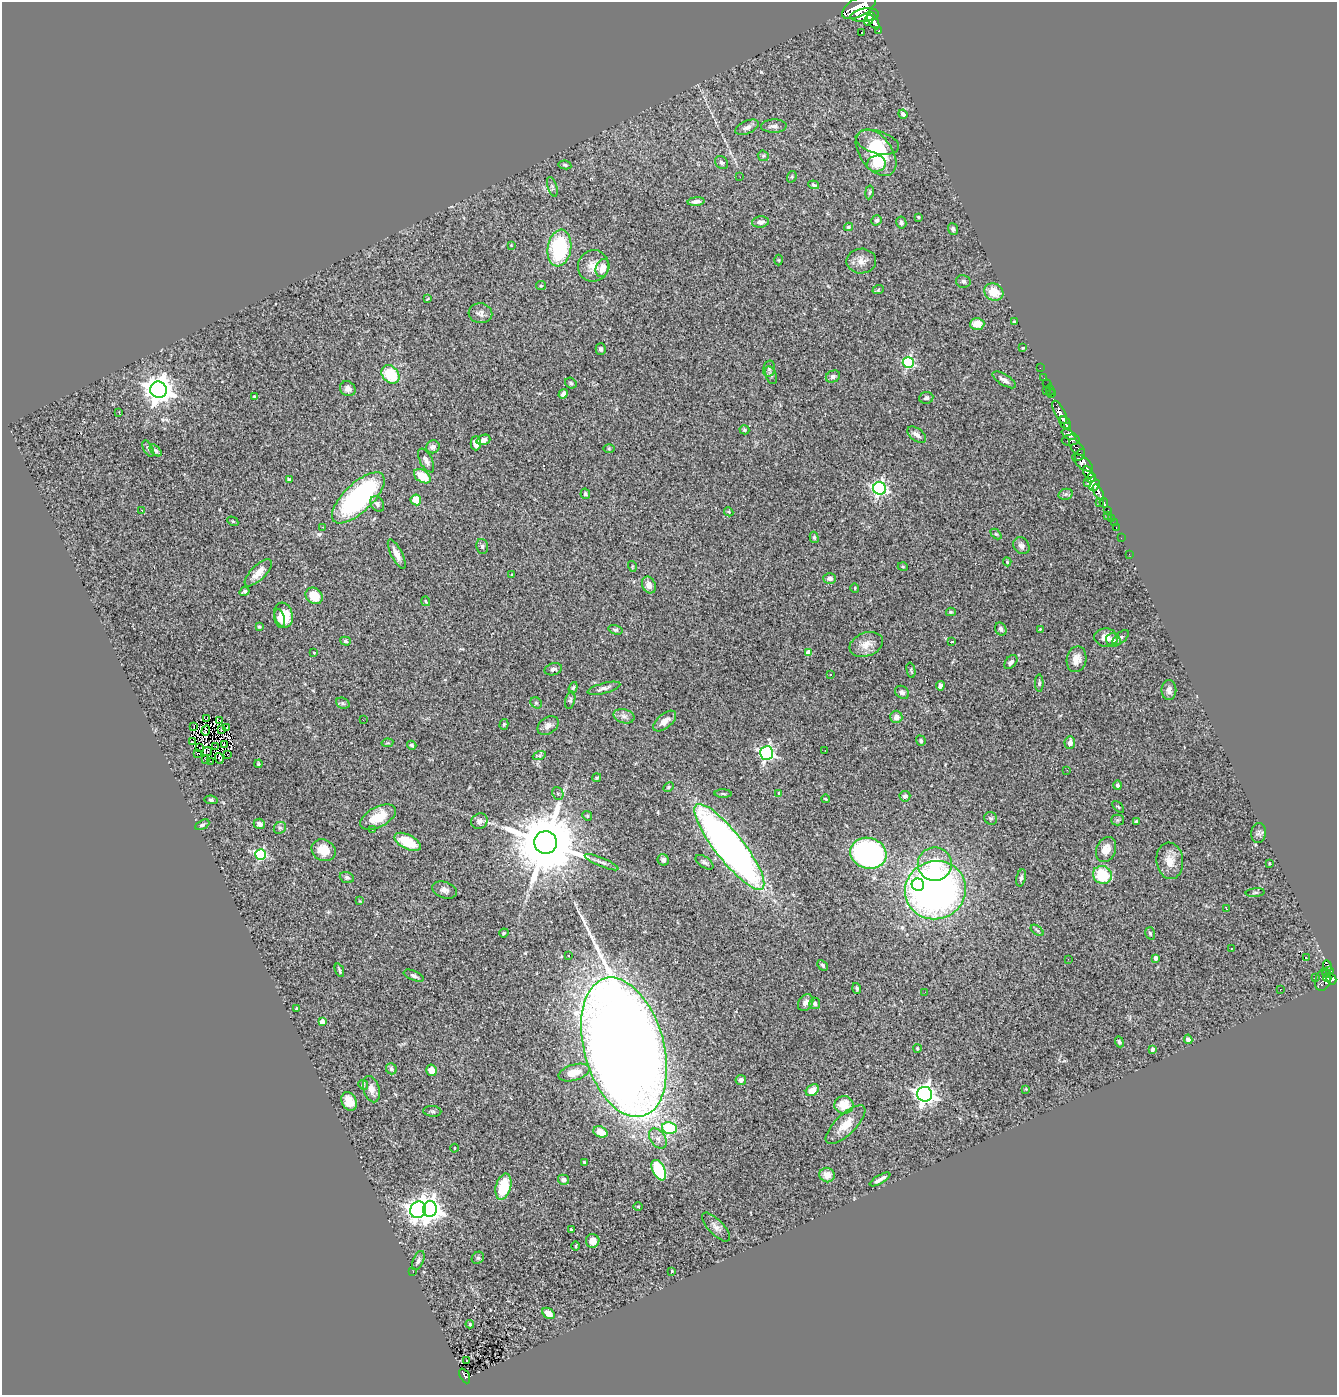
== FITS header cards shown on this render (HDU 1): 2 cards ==
NAXIS1  =                 1335
NAXIS2  =                 1393

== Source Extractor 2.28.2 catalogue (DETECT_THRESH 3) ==
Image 1335 x 1393 px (HDU 1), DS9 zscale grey, 1 PNG px = 1 image px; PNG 1339 x 1397 px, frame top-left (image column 1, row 1393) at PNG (2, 2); each listed source drawn as its Kron ellipse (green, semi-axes under 4 px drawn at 4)
Background 2.71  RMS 0.088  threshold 0.265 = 3 sigma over >= 5 px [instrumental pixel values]
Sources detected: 296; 4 with non-positive FLUX_AUTO (blend fragments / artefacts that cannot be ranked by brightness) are neither listed nor drawn; the other 292 listed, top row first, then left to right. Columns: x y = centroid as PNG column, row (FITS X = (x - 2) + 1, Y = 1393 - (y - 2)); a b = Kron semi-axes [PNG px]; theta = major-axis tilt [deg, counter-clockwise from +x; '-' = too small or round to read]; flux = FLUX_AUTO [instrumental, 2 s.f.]
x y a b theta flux
859 7 19 9 29 7500
865 15 14 6 8 3300
869 20 6 4 57 1300
873 21 9 5 -63 2400
879 31 3 3 - 160
862 33 3 2 - 4.7
903 114 4 3 - 19
774 126 13 6 2 25
747 127 12 6 24 27
877 142 22 11 -16 93
876 153 26 16 -54 340
763 156 6 5 - 10
721 163 7 5 -45 14
876 164 9 8 - 72
565 165 6 4 -11 10
740 177 2 2 - 27
792 177 6 4 70 8
814 185 5 3 - 8.6
552 187 10 4 -72 13
869 192 7 3 80 8.4
696 202 8 4 6 20
918 217 4 3 - 5.5
876 220 5 5 - 12
760 222 8 5 8 27
901 223 6 5 - 15
848 227 4 3 - 9.2
953 229 6 5 - 15
511 245 2 2 - 4.3
559 248 18 11 80 490
779 260 5 3 - 5.4
861 261 15 12 1 51
593 266 16 15 - 81
602 268 9 6 71 61
963 281 7 6 - 15
541 286 5 4 - 6.8
878 290 6 3 19 6.9
994 292 10 8 -27 120
428 299 4 2 - 5.3
480 313 12 10 -5 28
1014 322 3 2 - 6.3
977 324 7 6 - 65
1023 348 4 3 - 5
601 349 6 5 - 14
908 362 5 5 - 640
1040 368 2 2 - 12
769 369 8 6 77 16
390 374 10 8 -47 200
771 375 9 5 -68 14
833 376 7 5 22 17
1044 378 2 2 - 9.3
1004 380 13 5 -31 29
571 383 6 5 - 11
1047 384 4 2 - 17
348 389 8 7 - 28
159 390 8 8 - 7800
1046 390 3 3 - 31
1050 390 5 2 - 41
563 394 5 4 - 19
1051 394 4 3 - 37
254 396 4 3 - 5.7
926 398 7 6 - 14
119 412 2 2 - 3.3
1060 412 12 5 -62 1300
1065 422 6 5 - 1100
1067 427 4 3 - 510
744 430 5 4 - 9.7
917 435 11 6 -37 30
1069 435 7 4 -28 610
483 440 7 5 19 28
1071 440 9 5 6 650
476 443 7 5 -90 33
433 447 7 6 - 23
148 448 9 4 -63 11
1077 448 10 5 -50 400
609 449 6 4 0 6.2
156 450 7 4 -45 9.7
1080 455 6 4 58 490
426 461 13 6 -62 27
1083 463 12 6 -39 960
1088 472 7 4 -62 1900
422 476 9 6 -34 120
1091 478 5 4 - 1100
289 479 3 3 - 8.1
1088 483 3 3 - 150
1095 485 6 4 55 1100
879 488 6 6 - 1400
1098 492 9 4 -61 1200
585 494 5 5 - 11
1066 494 7 5 12 14
358 498 34 14 44 1100
416 500 5 5 - 82
1100 503 2 2 - 65
1104 503 5 3 - 220
377 504 8 6 -55 21
142 510 3 2 - 7.9
1107 511 4 3 - 290
729 512 5 3 - 5.9
1108 515 2 2 - 11
1111 519 3 3 - 37
233 521 6 4 -30 7.4
1114 523 2 2 - 9.3
323 527 3 3 - 3.9
1116 528 3 2 - 8.6
996 534 6 4 -43 6.9
814 537 6 4 -74 9.6
1121 538 2 2 - 3
482 546 7 5 -76 12
1021 546 9 7 -54 24
397 554 16 5 -63 40
1129 554 2 2 - 17
1007 562 4 4 - 6.9
632 566 5 3 - 5.7
903 567 5 3 - 5.1
258 573 18 7 45 69
512 575 4 3 - 5.1
830 578 6 5 - 26
649 585 8 6 -64 47
855 588 4 4 - 5.7
244 591 5 3 - 11
314 596 9 7 -40 120
426 601 5 3 - 5.9
951 612 5 4 - 8.2
284 615 12 9 -72 96
280 618 9 5 -77 30
259 627 4 3 - 7.6
1001 629 6 5 - 18
1040 629 3 3 - 3.9
615 630 7 4 -16 11
1106 637 11 9 -6 61
1121 638 10 5 41 14
1113 640 7 6 - 26
345 641 5 4 - 11
952 642 3 2 - 6.1
866 644 17 11 20 69
808 652 4 4 - 50
314 653 3 2 - 4.4
1076 659 13 9 78 54
1011 662 8 5 49 18
553 669 9 6 16 18
911 670 7 3 -77 6.5
830 674 3 2 - 8.7
1039 683 8 4 -88 11
940 686 5 4 - 20
573 688 6 4 71 8.7
604 688 17 5 14 24
1169 690 10 7 89 31
902 692 7 6 - 18
570 700 9 5 77 12
343 703 7 5 -21 11
536 703 6 5 - 8.8
624 716 10 7 -16 28
896 717 6 6 - 45
207 719 4 2 - 6.4
220 720 4 2 - 4.3
363 720 3 2 - 4.7
665 721 14 7 40 42
504 724 5 4 - 9.2
548 725 11 8 36 32
194 726 2 2 - 3.3
227 727 3 2 - 7.2
222 729 3 2 - 9.2
206 730 5 2 - 0.44
921 741 5 4 - 11
192 742 3 2 - 15
387 743 6 4 10 7
1070 743 6 5 - 41
224 745 3 2 - 7
412 745 5 4 - 11
216 747 3 2 - 7
199 748 4 2 - 1.5
825 750 2 2 - 6.7
207 751 5 2 - 1.5
767 753 7 6 - 1300
197 754 2 2 - 5.5
227 755 2 2 - 8
539 756 6 4 19 12
219 758 5 2 - 6.8
205 759 3 2 - 7.5
211 761 2 2 - 5.1
258 764 4 3 - 6.5
1067 770 3 2 - 5.3
597 778 4 4 - 8.2
1117 785 4 4 - 19
668 787 5 4 - 8.1
558 793 7 5 -67 12
778 793 3 3 - 4.9
723 794 8 3 -2 11
905 796 5 5 - 22
825 799 4 2 - 5.7
211 800 6 4 -10 10
1118 807 7 2 -45 5.6
587 816 5 4 - 8.5
378 817 19 10 27 130
991 818 6 6 - 13
1117 820 6 5 - 9.7
479 821 8 7 - 25
1136 821 4 3 - 8
259 824 6 5 - 21
202 825 7 4 28 11
280 828 6 5 - 12
372 830 3 2 - 5.1
1258 833 10 7 83 19
408 842 14 7 -27 180
546 842 11 11 - 68000
729 847 53 14 -52 3700
324 850 12 10 -26 96
1106 850 13 9 66 72
868 853 18 15 -16 1500
261 854 5 5 - 620
663 860 6 5 - 18
1170 861 18 13 -83 80
601 862 18 4 -22 27
704 862 10 5 -35 17
935 864 17 17 - 230
1269 864 3 2 - 6.3
1102 875 10 8 -31 220
347 877 7 5 -20 12
1021 878 9 4 76 15
918 885 6 6 - 700
445 890 12 8 -19 29
935 890 31 29 23 2900
1255 893 9 4 5 9.7
360 901 4 3 - 4.3
1226 909 3 2 - 6.2
1037 930 7 4 -37 8.7
504 933 5 4 - 7.8
1150 933 6 4 -73 8.9
1232 948 3 2 - 6.7
568 955 3 2 - 7
1156 958 4 4 - 32
1306 958 3 2 - 9.6
1068 959 2 2 - 3.5
823 965 6 4 -45 10
1327 966 5 3 - 130
339 970 7 3 -68 9.5
1329 970 4 3 - 270
1327 973 4 3 - 67
414 976 11 4 -22 17
1315 977 2 2 - 38
1327 977 4 4 - 320
1331 979 5 4 - 510
1323 980 11 7 71 490
857 988 5 4 - 12
1280 989 2 2 - 4.9
925 992 2 2 - 4.3
806 1003 9 7 53 30
815 1003 6 5 - 13
297 1008 3 3 - 7.5
322 1022 4 4 - 69
1188 1039 4 4 - 23
1119 1042 6 4 -67 12
624 1047 71 40 -75 20000
917 1049 4 4 - 7.1
1152 1049 4 4 - 16
391 1069 6 5 - 14
431 1070 6 5 - 54
574 1072 16 8 16 88
741 1080 5 5 - 22
363 1085 5 4 - 7
371 1089 13 8 -74 44
1026 1089 4 4 - 5.2
812 1090 7 5 36 51
925 1094 7 7 - 3400
349 1101 9 7 -63 67
844 1105 9 9 - 110
432 1111 9 5 -4 13
846 1125 26 10 44 88
669 1128 7 6 - 510
600 1132 7 5 -23 69
658 1138 11 7 -54 33
455 1148 4 3 - 4.4
584 1162 3 3 - 7.7
659 1170 11 6 -64 310
827 1175 8 7 - 54
880 1179 11 3 30 23
563 1180 5 5 - 18
503 1187 13 7 74 190
638 1206 4 3 - 5.3
430 1209 8 7 - 3800
418 1210 8 7 - 3900
716 1227 18 7 -47 35
571 1229 3 3 - 12
593 1241 7 6 - 47
576 1246 4 3 - 6.2
478 1258 6 5 - 9.7
418 1261 10 5 65 19
413 1271 3 2 - 8.6
671 1272 3 2 - 9.1
548 1313 7 5 -39 63
470 1324 4 3 - 6.4
466 1361 3 2 - 11
465 1376 8 4 -64 130
At the frame edge (FLAGS 8, measured only in part): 1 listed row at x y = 859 7
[4 non-positive-flux detections neither listed nor drawn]